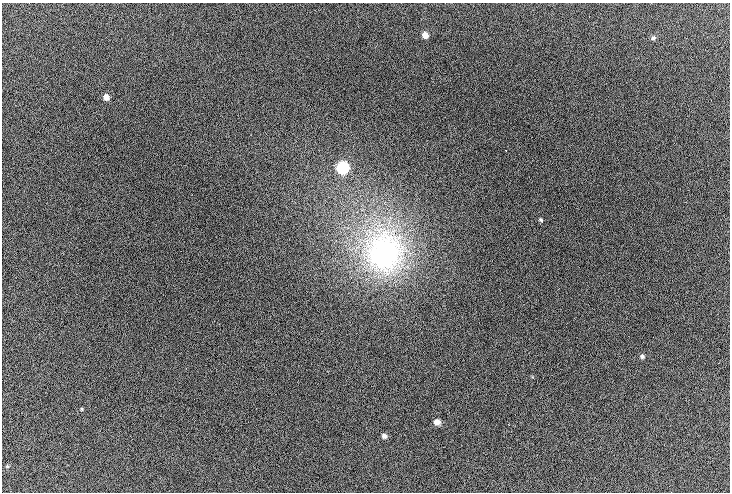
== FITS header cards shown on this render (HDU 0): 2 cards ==
NAXIS1  =                  728
NAXIS2  =                  490

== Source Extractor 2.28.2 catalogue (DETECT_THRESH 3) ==
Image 728 x 490 px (HDU 0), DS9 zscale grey, 1 PNG px = 1 image px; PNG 732 x 494 px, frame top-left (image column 1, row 490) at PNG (2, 3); no overlay
Background 99.5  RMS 12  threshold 34.9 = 3 sigma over >= 5 px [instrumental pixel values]
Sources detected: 13; all 13 listed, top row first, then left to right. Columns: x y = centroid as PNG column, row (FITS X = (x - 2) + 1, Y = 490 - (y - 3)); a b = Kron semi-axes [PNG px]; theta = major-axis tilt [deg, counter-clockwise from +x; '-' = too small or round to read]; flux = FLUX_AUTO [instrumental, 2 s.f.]
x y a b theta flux
425 35 6 5 - 5600
653 38 7 6 - 1500
106 97 6 5 - 4400
343 168 7 7 - 80000
541 220 6 4 -52 1300
384 252 56 50 -88 200000
653 337 2 2 - 410
642 356 6 5 - 1700
81 409 5 3 - 720
437 422 6 6 - 5000
508 424 3 2 - 540
384 436 7 6 - 2800
7 466 6 4 -44 920